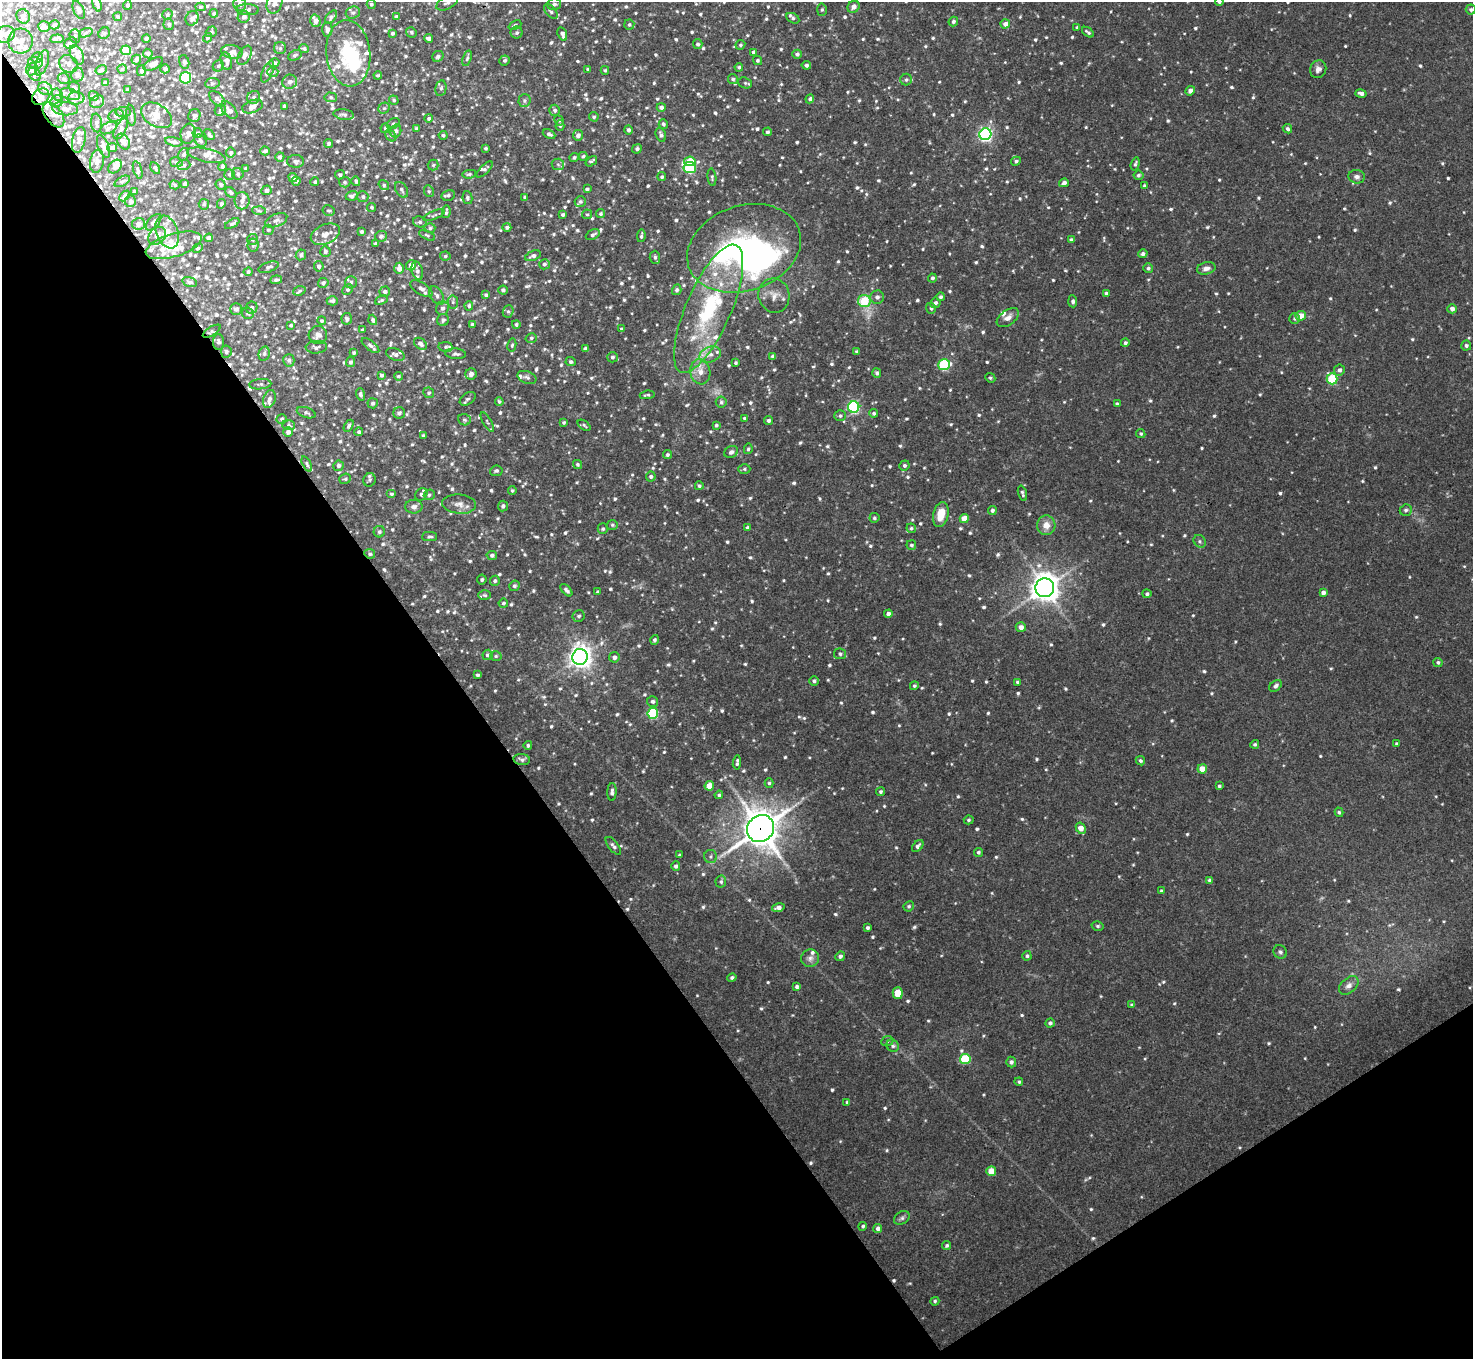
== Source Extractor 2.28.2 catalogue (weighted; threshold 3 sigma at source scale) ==
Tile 14 of 4 x 4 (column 2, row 4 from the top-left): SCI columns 1472-2942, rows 156-1512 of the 5886 x 5878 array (HDU 1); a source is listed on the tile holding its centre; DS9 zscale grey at full resolution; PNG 1475 x 1361 px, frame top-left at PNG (2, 2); each listed source drawn as its Kron ellipse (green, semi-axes under 4 px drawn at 4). Shown black and unused: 36% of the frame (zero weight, under 3 of 4 exposures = <1% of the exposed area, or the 3 px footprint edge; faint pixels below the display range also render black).
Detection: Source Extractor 2.28.2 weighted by HDU 2 'WHT'; one run over the whole footprint, this tile lists its part. Background 0.092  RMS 0.0056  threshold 0.0254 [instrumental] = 3 sigma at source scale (4.5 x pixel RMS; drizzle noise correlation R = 1.50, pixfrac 1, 0.05/0.05 arcsec/px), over >= 5 px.
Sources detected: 1251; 4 inside a brighter object's white glare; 4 cosmic-ray / hot-pixel residue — neither listed nor drawn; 73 inside a brighter listed object's ellipse — not listed separately; of the other 1170, all 500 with FLUX_AUTO >= 0.959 (the completeness limit of this list) listed and drawn (670 fainter detections not listed), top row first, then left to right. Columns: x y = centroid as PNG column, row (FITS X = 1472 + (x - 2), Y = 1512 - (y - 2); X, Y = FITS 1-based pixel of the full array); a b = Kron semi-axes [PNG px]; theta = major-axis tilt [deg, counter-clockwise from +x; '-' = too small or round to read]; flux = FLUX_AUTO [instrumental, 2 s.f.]
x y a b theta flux
447 2 12 6 29 2.5
1219 2 4 4 - 1.2
274 3 11 7 72 3.4
97 4 8 3 -74 1.9
240 4 7 6 - 2.4
371 4 5 4 - 0.97
554 4 7 6 - 1.7
127 5 5 4 - 1.2
200 7 5 4 - 1.1
853 7 6 5 - 2.9
1471 9 5 5 - 1.3
79 10 10 5 -65 2.4
247 10 11 5 -2 1.9
822 10 6 5 - 1.1
551 11 9 5 -49 1.3
214 13 4 4 - 0.97
353 13 7 6 - 1.4
167 15 5 5 - 1.1
23 16 7 6 - 2.3
118 17 4 3 - 1
244 17 6 5 - 1.9
331 17 8 4 51 1.7
396 17 4 4 - 1.8
192 18 7 6 - 1.9
793 18 7 4 -29 1.2
315 21 6 5 - 3.2
953 21 5 4 - 1.4
169 24 6 5 - 1.7
1005 24 5 4 - 2.6
54 25 5 4 - 1
515 25 7 4 24 1.1
629 25 5 5 - 1.3
44 26 6 5 - 2
1077 27 4 3 - 0.97
327 29 7 5 -89 1.4
211 32 6 5 - 0.97
411 32 5 5 - 1.2
1088 32 7 3 -37 1.2
86 33 7 4 20 1
104 33 6 5 - 1
392 33 3 3 - 1.1
517 33 6 6 - 1.3
5 34 10 8 22 4
562 34 7 4 -72 2.1
75 36 7 5 -89 1
146 38 4 3 - 1.1
207 38 5 4 - 0.99
429 38 4 4 - 2.1
57 39 7 3 7 1.4
20 41 12 12 - 4.7
70 43 7 5 23 1.6
698 44 5 5 - 1.4
740 45 5 4 - 1
280 48 6 6 - 1.2
304 49 5 4 - 1.2
126 50 5 5 - 22
232 52 11 7 -10 2.6
753 52 4 3 - 1.2
348 53 33 22 -84 33
148 54 5 4 - 1.3
797 54 4 4 - 1.5
77 55 10 6 -63 2.3
245 55 10 6 63 2.7
295 55 7 5 26 1.3
438 56 6 5 - 1.6
37 57 6 5 - 1.6
467 58 8 4 71 1.2
136 60 5 4 - 1.4
505 60 5 5 - 1.4
758 60 5 4 - 1.1
226 61 9 5 -76 2.6
184 62 7 5 -77 1.3
35 63 7 6 - 2
42 63 13 6 72 2.5
274 63 5 3 - 1.3
68 64 10 8 -35 2.6
153 64 10 5 28 4.4
806 65 5 4 - 1.4
218 66 6 5 - 1.3
739 67 4 4 - 1.1
32 69 6 5 - 1.9
122 69 4 4 - 1.1
165 69 4 4 - 1.4
588 69 3 3 - 0.99
1318 69 9 8 - 3
101 70 6 4 32 1.5
605 70 4 4 - 0.99
141 71 5 4 - 1.5
267 72 11 5 66 1.7
273 72 5 5 - 1.2
35 74 7 5 -49 1.1
77 75 7 6 - 2.6
378 75 4 3 - 0.99
185 78 6 5 - 43
64 79 6 5 - 1.2
733 79 5 4 - 1.2
906 80 6 5 - 1.3
105 82 4 3 - 1.2
290 82 7 7 - 2.5
212 83 7 5 7 1
745 83 7 5 -19 1.1
74 87 6 5 - 1.7
441 88 8 5 80 1.5
45 89 7 6 - 2.2
128 90 4 3 - 1.5
1190 91 5 4 - 3
1361 93 6 4 -14 2.1
57 94 6 5 - 1.1
70 94 10 5 -18 2.3
94 96 5 4 - 1.1
41 97 9 7 36 2.7
254 97 7 6 - 1.6
331 97 6 5 - 1.1
76 98 8 6 1 2.5
217 99 10 5 -42 2.3
810 99 4 4 - 1.4
394 100 5 4 - 1
57 101 7 5 34 1.8
524 101 6 6 - 1.3
97 102 7 6 - 1.9
284 106 4 3 - 1.2
252 107 10 6 19 3
661 107 4 4 - 2.3
384 108 6 5 - 1.1
65 109 13 6 -5 3.2
220 110 6 5 - 1.4
229 110 10 6 -48 3.2
555 110 5 5 - 1.5
123 112 8 5 -1 1.1
344 114 10 5 -8 1.5
53 115 14 8 -53 4
116 115 8 6 14 1.8
131 115 10 4 -83 1.4
156 115 17 11 -32 6
194 115 6 6 - 1.7
594 117 5 4 - 1.2
429 118 4 4 - 1.1
559 120 5 4 - 1.2
96 123 9 5 -84 1.9
393 124 7 5 31 1.1
663 124 5 4 - 1.3
560 125 5 4 - 1.1
109 128 9 5 27 1.7
385 128 5 5 - 1.2
121 129 12 5 62 1.8
416 129 4 4 - 1
1287 129 5 4 - 1.3
628 130 5 4 - 1.5
396 131 6 5 - 1.9
767 132 4 4 - 1.3
197 133 5 5 - 1
188 134 10 7 81 2.9
549 134 6 4 -25 1.6
985 134 6 6 - 140
209 135 6 3 -52 1.3
391 135 6 5 - 1.2
443 135 4 4 - 0.97
578 135 5 5 - 2
661 135 7 5 -70 1.7
79 140 13 6 77 3.1
200 141 7 5 -48 1.4
123 142 8 5 -55 2.4
174 142 9 4 -13 1.8
328 143 4 4 - 1.1
103 146 12 5 -69 3.4
112 147 5 4 - 1.8
486 148 3 3 - 1
637 149 5 4 - 1.5
265 151 5 4 - 1.6
231 153 5 5 - 1
184 154 7 5 61 1.4
206 155 20 6 -12 3.8
583 156 4 4 - 0.96
280 157 5 4 - 1.6
574 158 4 4 - 1.2
97 161 11 7 80 2.4
296 161 8 6 0 1.5
591 161 6 4 37 1.3
690 161 6 5 - 13
1016 161 5 4 - 1.1
176 162 6 5 - 1.3
558 164 6 5 - 1.3
1135 164 6 3 73 1.1
184 165 6 5 - 1.4
433 165 5 5 - 1.1
222 166 4 4 - 1.4
115 167 8 5 42 2.5
155 168 6 3 -58 0.99
246 168 3 3 - 1.3
690 168 6 5 - 54
484 169 10 4 45 1.3
138 170 9 4 -72 1.1
229 174 5 5 - 1.1
238 174 6 5 - 1.3
469 174 7 4 8 0.96
340 175 5 5 - 1.4
1138 175 5 4 - 1.3
293 177 5 4 - 1.9
662 177 4 4 - 1.1
712 177 9 4 -83 1.1
1357 177 8 7 - 2.3
122 181 8 4 28 1.1
296 181 4 4 - 1.3
356 181 5 4 - 1.2
315 182 4 4 - 0.99
345 182 6 5 - 1.2
1064 183 5 4 - 2.1
185 184 3 3 - 1.3
175 185 5 4 - 1
221 185 5 4 - 1.1
384 185 6 4 -34 1
1144 186 4 3 - 1.2
587 189 4 3 - 1.3
266 190 5 5 - 2.2
401 190 8 5 -58 1.6
429 191 6 5 - 1
135 192 4 3 - 1.6
231 193 6 4 -42 1.1
448 195 7 5 12 1.4
125 196 6 4 47 1.5
352 196 6 5 - 1.7
363 197 5 5 - 1.5
525 197 4 3 - 1
467 198 6 5 - 1.3
130 201 6 5 - 1.4
242 201 8 7 - 2.6
580 202 5 5 - 1.3
204 204 5 5 - 0.99
221 204 5 4 - 1.2
372 207 4 4 - 1.1
259 211 6 4 -3 1.1
328 211 6 5 - 1
446 212 6 2 79 1.2
587 214 5 5 - 0.97
600 214 4 4 - 1
434 215 11 3 23 1.1
563 215 3 3 - 1.2
276 220 11 6 22 2.2
153 222 10 5 47 1.7
420 222 7 5 -14 1.4
232 223 8 4 31 1.2
138 224 6 6 - 2.9
507 227 4 4 - 1.6
430 228 5 5 - 1.1
268 230 5 5 - 1
167 232 17 11 -69 6.7
361 232 3 3 - 1.3
325 234 15 9 24 5.3
427 235 8 4 -26 0.98
593 235 7 4 26 1.7
157 236 10 7 47 3.2
381 236 6 5 - 2
641 236 6 3 81 1.3
209 238 4 4 - 2.6
252 239 5 5 - 1.3
1071 240 4 3 - 1.3
375 244 4 3 - 1.1
174 245 29 11 17 11
253 245 6 5 - 1.2
198 248 5 4 - 0.98
744 248 58 42 19 170
325 251 5 5 - 1.5
1143 254 4 4 - 1.5
301 255 5 5 - 1.4
445 256 5 4 - 1
533 256 8 5 22 2.1
655 257 6 5 - 1.6
544 264 5 5 - 1.6
411 265 5 5 - 3.4
319 266 5 5 - 2
269 267 10 5 19 1.7
399 268 6 5 - 3.7
1148 268 5 4 - 1.4
1206 268 9 6 13 2.8
417 271 9 5 -76 1.9
248 272 4 4 - 1.3
932 278 4 4 - 1.2
276 280 6 4 6 1.5
190 282 8 4 -16 1.3
351 282 6 6 - 1.4
323 283 5 5 - 1.3
421 289 12 6 -32 3
347 290 6 5 - 1.3
503 290 4 4 - 1.5
677 290 5 4 - 1.7
299 291 6 4 22 1.1
385 292 5 5 - 1.8
1106 294 4 4 - 2.2
437 295 10 6 -57 2
486 295 4 4 - 1.4
774 295 17 15 -73 6.4
877 297 6 6 - 2.1
940 297 4 4 - 1.3
381 300 7 4 24 0.98
332 301 6 4 0 1.8
864 301 6 6 - 21
1073 301 6 4 -85 1.6
453 302 6 5 - 1.1
935 303 5 5 - 1.8
469 306 4 4 - 1.1
252 308 6 5 - 1.7
442 308 7 6 - 1.7
931 308 5 5 - 1.3
236 309 6 5 - 2
709 309 69 22 66 68
1452 309 4 4 - 2.4
508 311 6 5 - 1.2
248 313 6 5 - 0.99
1301 316 5 4 - 6.7
1008 318 12 7 36 3.5
347 319 6 5 - 1.6
1294 319 5 5 - 0.96
373 320 5 4 - 1.3
443 320 6 5 - 1.3
322 321 4 4 - 1.1
472 324 4 4 - 1.2
516 324 4 4 - 0.99
291 325 4 3 - 1.1
621 329 4 4 - 1
362 330 4 3 - 1
212 331 10 4 32 1.1
318 335 9 9 - 3.5
531 338 6 4 16 1.2
219 342 8 5 -89 1.4
1125 343 4 4 - 1.3
420 344 7 5 -37 2.2
370 345 10 4 -39 2
512 345 6 4 79 0.98
1466 345 5 5 - 1.4
316 347 10 6 4 1.9
446 347 7 5 -8 1.1
585 348 4 4 - 1.3
226 352 6 5 - 1.1
857 352 3 3 - 1.1
354 353 4 3 - 1.1
264 354 7 5 76 1.3
395 354 10 6 -21 2.6
456 354 10 5 -4 1.7
710 355 11 7 23 4.1
772 356 3 3 - 1
612 357 5 5 - 1.3
289 360 6 5 - 1.7
350 362 5 4 - 1.3
571 362 5 4 - 1.4
736 363 3 3 - 1
944 365 6 5 - 43
1339 370 6 5 - 2
700 372 13 10 -80 6
877 373 5 4 - 1.3
471 374 6 5 - 3
382 375 3 3 - 1.2
398 376 4 4 - 0.98
527 377 10 6 -20 1.7
990 378 5 4 - 1
1332 379 5 5 - 32
260 384 11 5 5 1.3
429 393 5 5 - 1.2
360 394 6 4 -74 1.4
647 395 7 3 7 1
269 399 9 6 70 2.4
468 399 9 5 35 1.3
499 401 4 4 - 1.1
721 402 5 5 - 1.1
373 403 5 5 - 1.5
1117 404 4 3 - 1.2
854 407 5 5 - 75
306 413 9 5 -18 1.4
399 413 6 5 - 1.8
874 413 4 4 - 1.3
840 416 5 5 - 1.3
744 418 3 3 - 1.1
282 419 5 4 - 1.2
464 420 6 5 - 1.1
768 420 4 4 - 1.6
487 422 11 4 -60 1
564 422 3 3 - 1
289 425 6 5 - 1.1
584 425 7 4 -35 1.1
716 425 4 3 - 1.1
349 426 6 4 59 1.1
288 432 5 5 - 2
359 432 4 4 - 1.3
1141 434 5 4 - 0.99
423 435 3 3 - 1.1
748 449 5 4 - 1.1
731 452 7 5 27 2.4
667 455 5 4 - 1.1
307 464 8 4 -66 1.2
577 464 5 4 - 1.1
904 465 5 5 - 1.3
338 466 5 5 - 1.7
744 469 6 5 - 0.98
496 471 6 5 - 1.2
651 477 5 5 - 1.6
345 479 6 5 - 1
370 480 7 6 - 1.1
699 486 4 4 - 1.2
512 490 4 4 - 1
1022 493 8 3 -74 1.2
391 494 5 4 - 1
421 494 7 5 50 1.8
429 495 5 5 - 1.2
459 504 17 9 -6 4.6
503 506 5 5 - 1.9
414 507 9 7 0 2.3
992 510 4 4 - 1.5
1406 510 6 5 - 1.5
941 514 13 7 76 9.9
874 518 5 5 - 1.2
964 518 4 4 - 8.3
612 525 5 5 - 1
1046 525 10 9 - 5.3
747 527 4 4 - 1.1
911 528 5 4 - 1.2
603 529 5 5 - 1.2
379 532 6 5 - 1.4
429 537 7 4 1 1.3
1200 541 7 5 -48 1.2
911 545 5 4 - 1.3
370 554 5 5 - 1.3
492 555 5 4 - 1.5
482 580 5 4 - 1.2
495 581 5 5 - 1.3
514 586 5 5 - 1.3
1045 588 9 9 - 670
566 590 7 4 -47 1.7
598 592 4 3 - 1.4
1323 593 4 4 - 2.5
1147 594 4 4 - 1.2
485 595 6 4 -4 0.97
503 603 5 4 - 1.3
888 614 4 4 - 2.5
579 616 6 6 - 1.5
1021 627 5 4 - 3.1
655 640 5 4 - 1.2
840 654 6 5 - 1.4
487 655 5 5 - 1.1
496 656 6 5 - 1
580 657 8 7 - 400
614 657 5 5 - 2.1
1438 662 4 4 - 1.1
477 675 3 3 - 1
814 681 5 4 - 1.3
1018 682 4 4 - 1.3
914 686 4 4 - 1.1
1275 686 7 5 40 1.6
653 701 5 5 - 1.6
653 713 5 5 - 44
1255 744 4 4 - 1.1
1396 744 4 4 - 0.96
528 745 4 4 - 1
522 759 8 5 -7 1.8
1140 761 5 4 - 1.2
737 762 7 3 84 1.4
1202 769 4 4 - 8.4
769 783 5 4 - 1
709 786 5 4 - 10
1219 786 4 4 - 0.96
612 792 9 4 89 1.9
881 792 4 4 - 1.2
719 795 4 4 - 1
1339 812 5 4 - 1
969 820 5 4 - 1
1081 828 6 4 -61 5.4
760 829 14 13 - 1200
613 846 11 5 -52 1.8
918 846 7 4 49 1.9
978 852 4 4 - 1.2
680 855 3 3 - 1.1
710 856 7 6 - 1.6
676 866 5 4 - 1.6
1209 880 4 4 - 1.3
721 882 6 5 - 1.2
1161 891 4 4 - 1.2
909 906 5 5 - 1
778 907 6 4 13 2.4
1098 926 6 4 -14 0.96
867 928 3 3 - 1.2
1280 952 7 6 - 1.6
840 956 5 4 - 1.8
1027 956 4 4 - 1.1
810 958 9 8 - 2.8
732 978 5 4 - 1.3
1349 985 11 7 41 3.1
797 987 4 4 - 1.3
898 993 6 5 - 13
1132 1005 4 4 - 1.1
1050 1023 5 4 - 1.4
887 1041 6 5 - 1
893 1046 6 6 - 1.4
965 1059 5 5 - 32
1011 1062 5 5 - 1.6
1019 1082 4 4 - 1.1
847 1102 4 3 - 0.96
991 1171 5 5 - 8.9
902 1218 8 6 33 1.5
863 1226 4 4 - 1.1
878 1229 4 4 - 2.3
947 1245 5 4 - 1.2
935 1301 4 4 - 0.97
Overlapping masked pixels (flux is a lower limit): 5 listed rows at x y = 174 245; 744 248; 212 331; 370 554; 760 829
Isophote crosses this tile's border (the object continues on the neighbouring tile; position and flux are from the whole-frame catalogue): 7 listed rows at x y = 447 2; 1219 2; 274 3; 97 4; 554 4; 127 5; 5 34